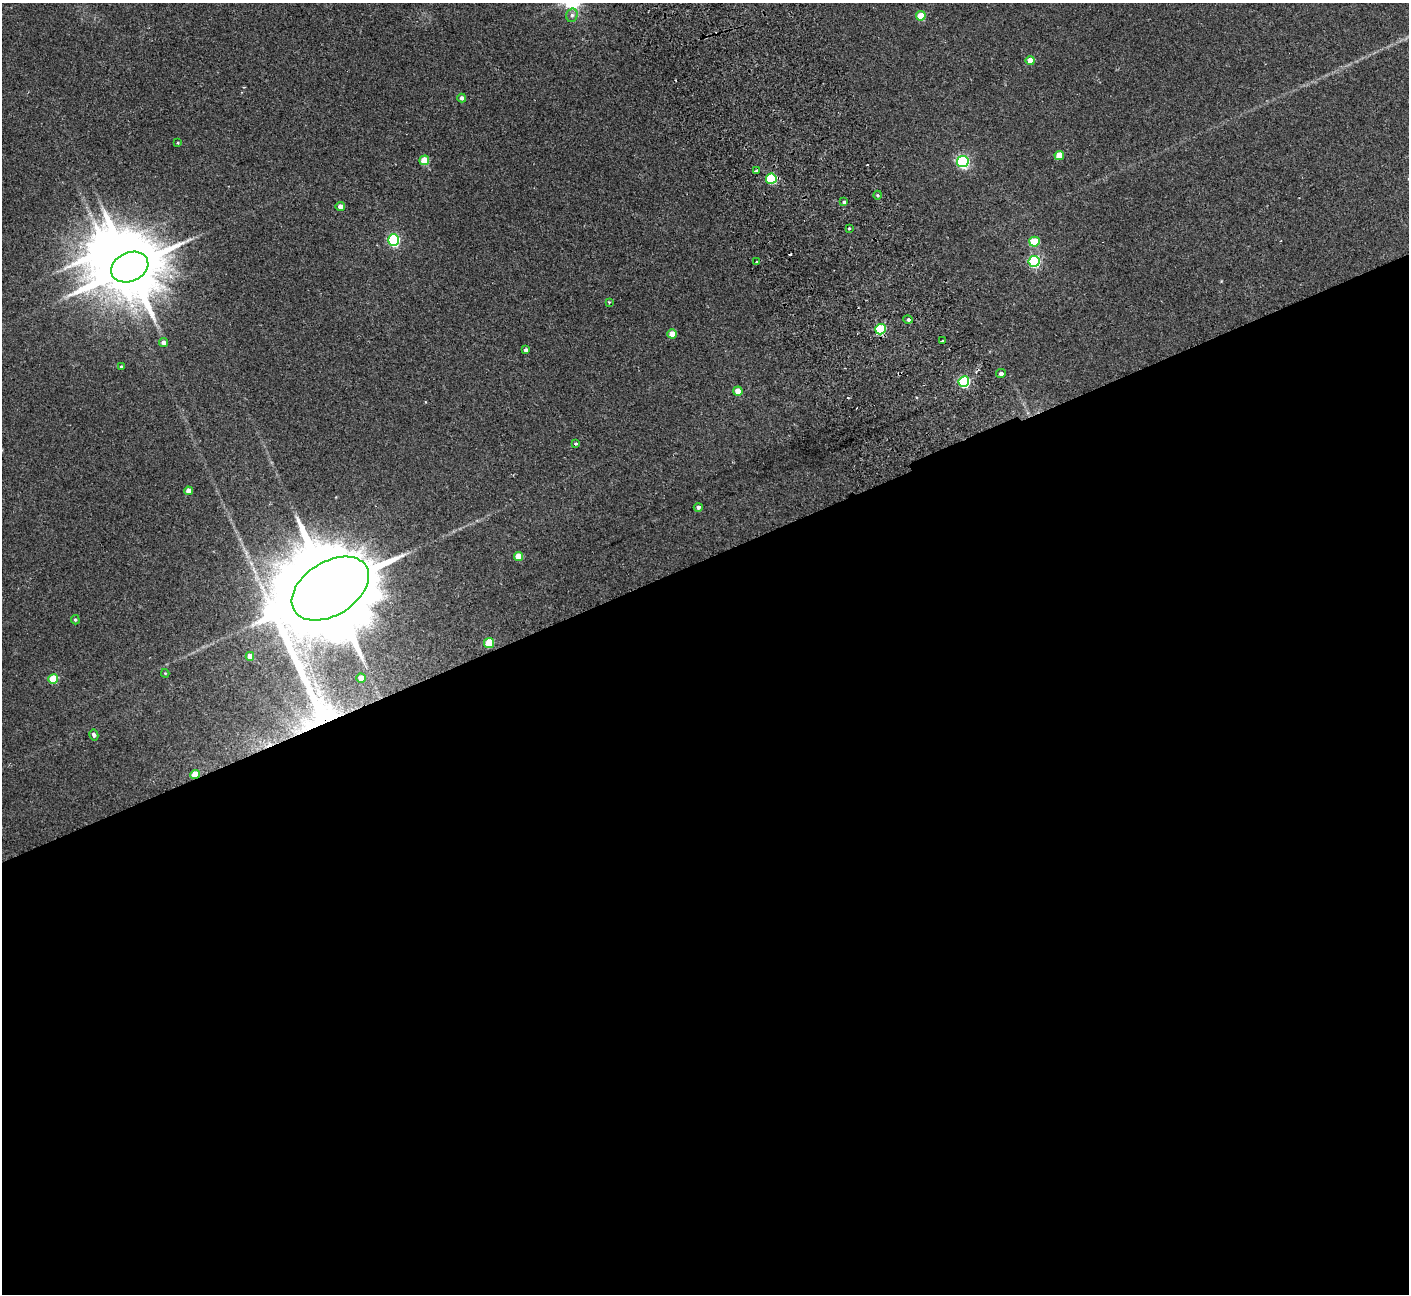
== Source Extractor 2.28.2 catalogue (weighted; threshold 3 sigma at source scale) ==
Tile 15 of 4 x 4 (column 3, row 4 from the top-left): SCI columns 2867-4273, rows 188-1479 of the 5736 x 5674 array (HDU 1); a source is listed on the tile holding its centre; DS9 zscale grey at full resolution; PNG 1411 x 1296 px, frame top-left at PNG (2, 3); each listed source drawn as its Kron ellipse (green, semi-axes under 4 px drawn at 4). Shown black and unused: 57% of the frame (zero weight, under 2 of 3 exposures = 3% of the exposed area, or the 3 px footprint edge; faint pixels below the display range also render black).
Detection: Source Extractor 2.28.2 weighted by HDU 2 'WHT'; one run over the whole footprint, this tile lists its part. Background 0.119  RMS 0.01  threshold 0.0465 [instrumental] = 3 sigma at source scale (4.5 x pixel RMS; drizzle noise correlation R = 1.50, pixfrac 1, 0.05/0.05 arcsec/px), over >= 5 px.
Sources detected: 46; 1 inside a brighter object's white glare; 2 cosmic-ray / hot-pixel residue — neither listed nor drawn; the other 43 listed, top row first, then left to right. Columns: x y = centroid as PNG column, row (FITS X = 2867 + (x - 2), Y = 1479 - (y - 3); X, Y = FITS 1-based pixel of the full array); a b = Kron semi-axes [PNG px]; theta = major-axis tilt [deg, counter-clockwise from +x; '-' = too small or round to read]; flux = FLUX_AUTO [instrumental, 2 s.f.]
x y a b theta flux
572 15 7 5 75 2.8
921 16 5 4 - 25
1030 60 4 4 - 10
462 98 4 4 - 3.1
178 143 4 3 - 0.82
1059 155 5 4 - 19
424 160 5 5 - 25
963 162 6 5 - 160
757 171 3 2 - 1.7
771 179 5 5 - 71
878 195 4 3 - 1.2
844 202 4 4 - 1.6
340 207 4 4 - 5.9
849 229 3 2 - 1.8
394 240 5 5 - 130
1034 242 5 5 - 34
1034 261 5 5 - 120
757 262 3 2 - 1.6
130 267 19 14 24 8600
609 302 4 3 - 0.89
908 320 5 3 - 14
880 329 5 5 - 74
672 334 4 4 - 13
942 341 3 2 - 1.6
163 342 4 4 - 3.7
526 350 4 3 - 2.9
121 367 3 3 - 2.2
1001 374 5 4 - 3
964 382 5 5 - 130
738 391 5 4 - 13
576 443 4 4 - 2.5
188 491 4 4 - 6.6
698 507 4 4 - 2.4
518 557 4 4 - 13
330 589 42 26 32 33000
75 620 5 4 - 1.3
489 643 5 5 - 37
250 656 4 4 - 6
165 673 4 4 - 0.91
361 678 4 4 - 11
53 679 5 5 - 37
94 735 5 4 - 2.3
195 774 5 4 - 25
Overlapping masked pixels (flux is a lower limit): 3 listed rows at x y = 771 179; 330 589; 195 774